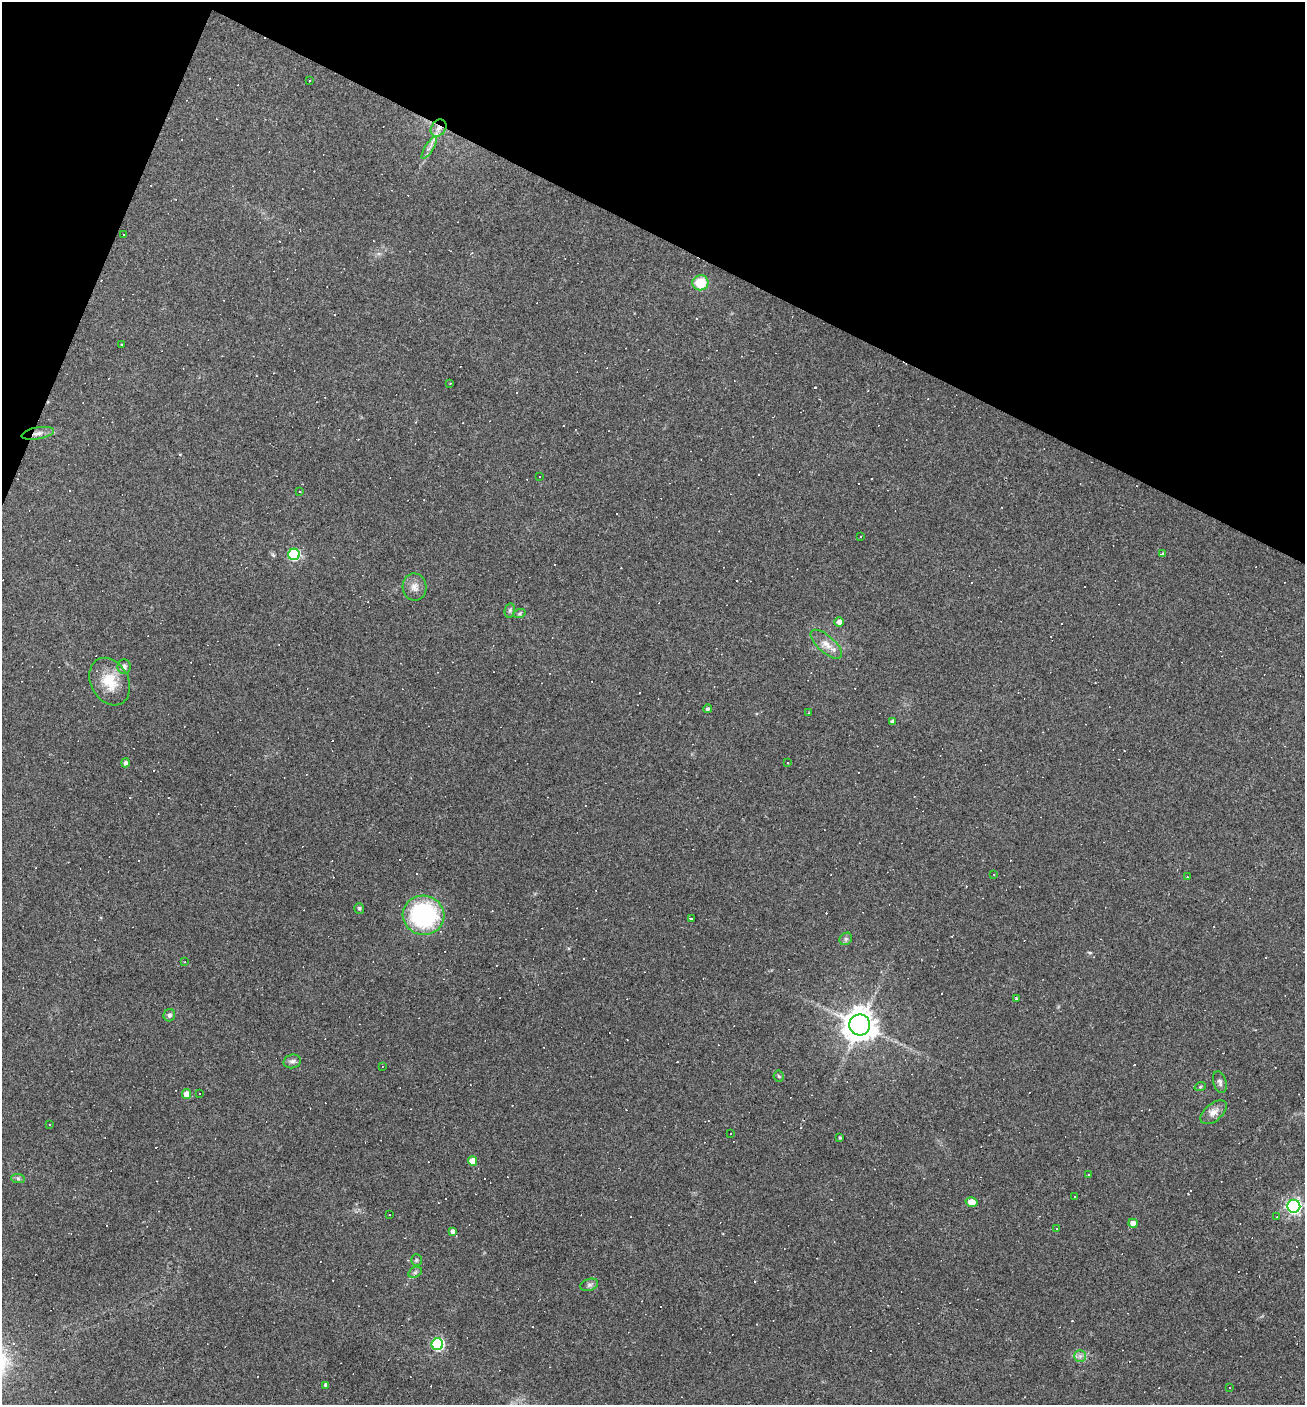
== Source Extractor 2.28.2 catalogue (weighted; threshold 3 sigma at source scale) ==
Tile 2 of 4 x 4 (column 2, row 1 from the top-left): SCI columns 1577-2879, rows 4209-5611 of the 5624 x 5611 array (HDU 1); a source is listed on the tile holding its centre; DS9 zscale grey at full resolution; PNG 1307 x 1407 px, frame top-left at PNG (2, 2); each listed source drawn as its Kron ellipse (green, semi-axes under 4 px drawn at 4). Shown black and unused: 20% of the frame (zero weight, under 3 of 4 exposures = <1% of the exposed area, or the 3 px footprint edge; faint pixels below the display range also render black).
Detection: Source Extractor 2.28.2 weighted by HDU 2 'WHT'; one run over the whole footprint, this tile lists its part. Background 0.0852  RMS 0.0057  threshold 0.0259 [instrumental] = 3 sigma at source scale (4.5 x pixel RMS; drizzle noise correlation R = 1.50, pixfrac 1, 0.05/0.05 arcsec/px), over >= 5 px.
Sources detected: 117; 53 cosmic-ray / hot-pixel residue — neither listed nor drawn; the other 64 listed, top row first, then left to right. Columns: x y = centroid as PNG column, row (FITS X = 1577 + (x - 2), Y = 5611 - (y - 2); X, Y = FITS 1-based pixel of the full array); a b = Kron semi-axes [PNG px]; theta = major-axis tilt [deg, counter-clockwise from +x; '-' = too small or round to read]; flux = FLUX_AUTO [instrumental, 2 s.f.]
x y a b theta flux
309 81 3 3 - 3
439 128 9 7 54 3.1
429 148 12 3 59 2
124 234 3 3 - 0.72
700 283 8 7 - 15
122 345 3 2 - 0.39
450 383 2 2 - 0.34
38 433 16 6 10 3.5
539 477 3 3 - 0.84
299 491 3 3 - 1.7
861 536 3 2 - 0.4
294 554 6 5 - 51
1162 554 4 3 - 1
414 587 13 12 - 4.1
510 610 7 5 79 1.2
519 614 6 4 18 0.81
839 622 5 4 - 2.2
826 644 19 8 -42 5.8
124 667 7 6 - 2.4
110 682 25 19 -61 14
707 709 4 4 - 1.1
808 713 2 2 - 0.42
892 722 4 4 - 1.7
788 762 3 2 - 0.5
125 763 4 4 - 1.6
994 874 3 2 - 0.51
1187 877 3 2 - 0.35
359 908 5 5 - 0.91
423 915 21 19 -10 76
691 918 3 3 - 5.6
846 939 7 5 46 1.3
185 962 3 2 - 0.43
1016 999 3 3 - 3.6
169 1015 6 5 - 1.5
860 1025 10 10 - 830
292 1061 9 7 14 1.8
382 1066 3 2 - 0.4
779 1076 5 5 - 0.75
1220 1082 11 6 -73 1.7
1200 1087 6 3 19 0.65
187 1094 5 4 - 5.2
199 1094 3 2 - 0.78
1214 1112 15 8 40 3.9
50 1124 3 2 - 0.52
731 1133 2 2 - 0.34
840 1138 3 3 - 0.59
473 1161 5 4 - 8.1
1088 1175 3 2 - 0.45
18 1178 7 4 -2 1.1
1075 1197 3 2 - 0.55
971 1202 6 4 -16 5.8
1294 1206 6 6 - 160
389 1214 3 3 - 1.2
1277 1217 2 2 - 0.55
1133 1223 5 4 - 4.4
1057 1228 2 2 - 0.52
453 1231 4 4 - 2.1
416 1260 6 5 - 0.88
415 1272 7 5 31 1.1
589 1285 9 6 19 1.6
437 1344 6 6 - 65
1080 1356 6 6 - 1.6
326 1385 4 4 - 1.8
1230 1388 3 2 - 0.33
Overlapping masked pixels (flux is a lower limit): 2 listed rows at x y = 439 128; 38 433